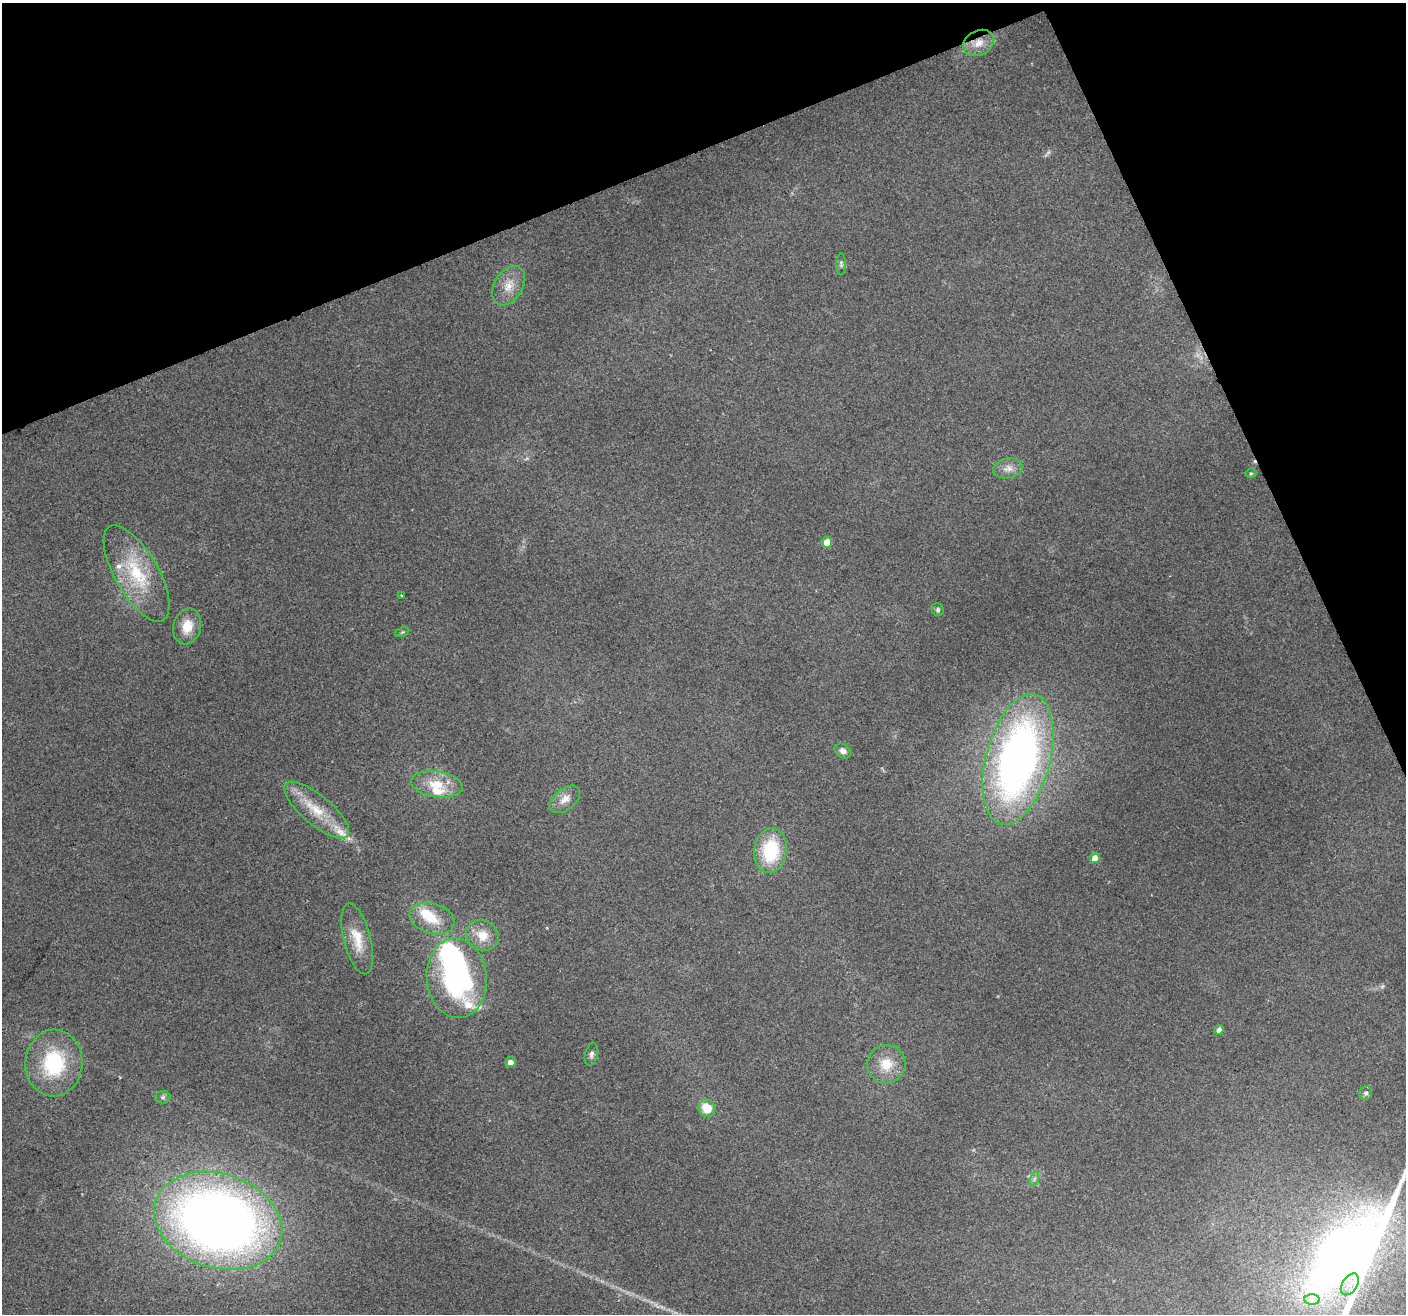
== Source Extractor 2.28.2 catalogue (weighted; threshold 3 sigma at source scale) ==
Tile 3 of 4 x 4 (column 3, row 1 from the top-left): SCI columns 2812-4215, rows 4080-5391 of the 5620 x 5476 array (HDU 1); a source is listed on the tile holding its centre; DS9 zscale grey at full resolution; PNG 1408 x 1316 px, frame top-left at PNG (2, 3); each listed source drawn as its Kron ellipse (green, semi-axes under 4 px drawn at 4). Shown black and unused: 20% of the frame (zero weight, under 2 of 3 exposures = <1% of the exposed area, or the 3 px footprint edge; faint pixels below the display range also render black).
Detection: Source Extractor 2.28.2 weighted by HDU 2 'WHT'; one run over the whole footprint, this tile lists its part. Background 0.0635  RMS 0.0073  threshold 0.033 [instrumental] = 3 sigma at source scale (4.5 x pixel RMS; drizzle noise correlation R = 1.50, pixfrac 1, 0.0396/0.0396 arcsec/px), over >= 5 px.
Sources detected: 43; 2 too faint to see at this stretch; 2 inside a brighter object's white glare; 1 cosmic-ray / hot-pixel residue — neither listed nor drawn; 4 inside a brighter listed object's ellipse — not listed separately; the other 34 listed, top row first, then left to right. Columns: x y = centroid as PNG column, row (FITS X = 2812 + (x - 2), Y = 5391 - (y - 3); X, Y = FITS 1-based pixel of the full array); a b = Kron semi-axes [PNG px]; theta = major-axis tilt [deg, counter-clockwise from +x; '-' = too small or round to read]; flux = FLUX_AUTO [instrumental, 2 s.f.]
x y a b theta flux
979 43 16 12 27 9.7
841 264 11 4 89 1.7
509 286 21 14 59 12
1008 468 15 9 10 5.9
1251 473 5 5 - 1
827 542 5 5 - 9.1
137 573 54 21 -60 47
401 595 3 2 - 1.4
938 610 6 5 - 1.5
187 626 18 14 75 14
402 632 7 4 25 1.2
843 751 9 6 -35 3.3
1018 759 67 32 75 410
437 784 26 13 -8 19
565 799 18 10 39 7.3
317 810 40 14 -40 26
771 851 23 16 82 46
1095 858 5 4 - 9.3
432 918 23 15 -17 18
482 935 17 14 -33 14
357 939 36 13 -76 18
457 978 40 30 -85 140
1219 1030 5 4 - 4.1
591 1054 11 6 77 2.6
510 1062 5 5 - 4.8
54 1063 33 28 87 59
886 1064 19 19 - 17
1366 1093 7 6 - 1.9
163 1097 7 6 - 1.9
707 1108 9 8 - 15
1034 1179 7 4 71 1.7
218 1221 66 47 -18 760
1350 1284 12 7 56 5.4
1312 1300 8 5 -1 3.3
Overlapping masked pixels (flux is a lower limit): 1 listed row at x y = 979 43